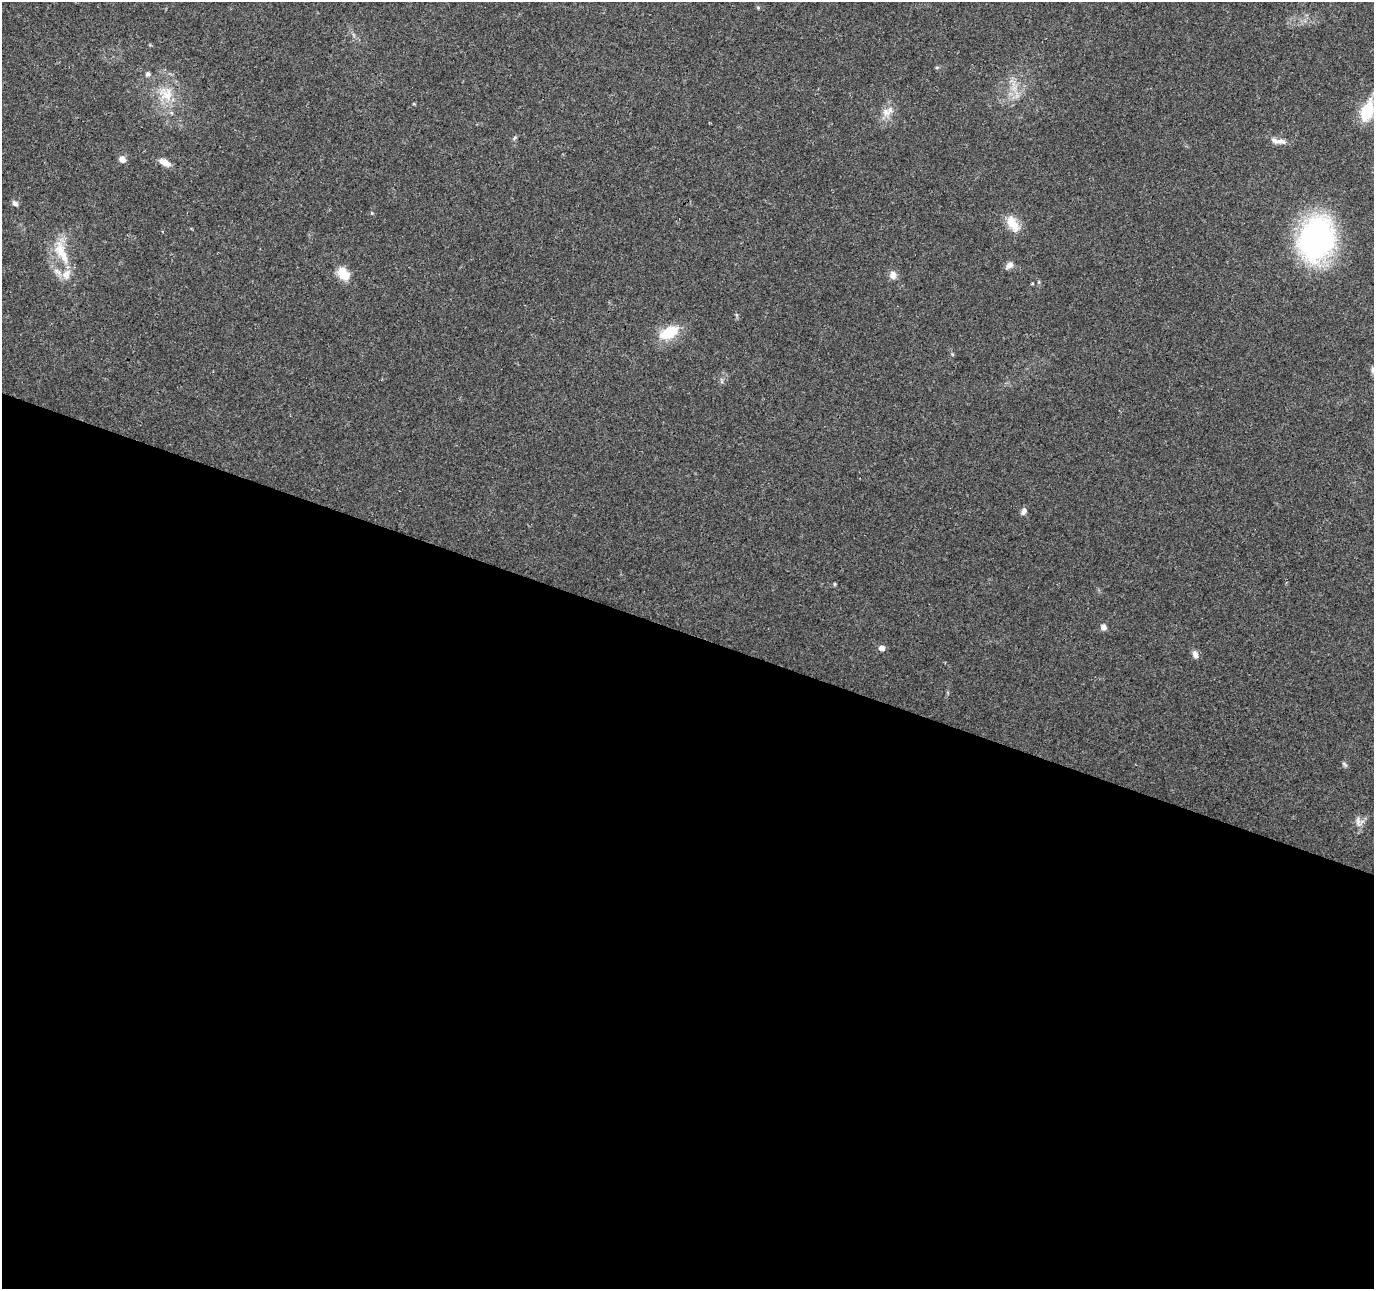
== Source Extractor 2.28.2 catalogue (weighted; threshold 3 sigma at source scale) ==
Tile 14 of 4 x 4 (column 2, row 4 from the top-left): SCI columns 1378-2749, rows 218-1504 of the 5505 x 5644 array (HDU 1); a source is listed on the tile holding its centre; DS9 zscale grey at full resolution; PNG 1376 x 1291 px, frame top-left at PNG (2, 2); no overlay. Shown black and unused: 51% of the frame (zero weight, under 3 of 4 exposures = <1% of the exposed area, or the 3 px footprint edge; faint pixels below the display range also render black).
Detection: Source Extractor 2.28.2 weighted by HDU 2 'WHT'; one run over the whole footprint, this tile lists its part. Background 0.0464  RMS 0.0039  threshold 0.0174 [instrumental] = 3 sigma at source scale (4.5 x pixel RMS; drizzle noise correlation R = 1.50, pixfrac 1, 0.0396/0.0396 arcsec/px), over >= 5 px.
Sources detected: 32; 1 too faint to see at this stretch — not listed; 3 inside a brighter listed object's ellipse — not listed separately; the other 28 listed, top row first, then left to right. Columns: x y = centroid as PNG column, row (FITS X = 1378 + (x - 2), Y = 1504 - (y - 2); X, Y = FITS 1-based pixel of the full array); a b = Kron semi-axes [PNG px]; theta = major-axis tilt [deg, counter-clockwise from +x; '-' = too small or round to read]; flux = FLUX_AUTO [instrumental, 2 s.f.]
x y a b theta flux
758 7 6 4 -1 0.46
937 67 6 4 19 0.45
148 74 6 6 - 0.97
167 95 20 17 83 9.2
414 104 4 3 - 0.39
1367 111 22 12 70 15
886 112 12 10 -48 3.1
514 138 7 4 34 0.63
1281 141 15 7 -7 2.3
122 159 7 6 - 2.8
165 162 14 7 -29 3.4
15 203 8 6 -39 1.2
372 213 4 4 - 0.39
1013 224 25 12 -58 6.4
1316 239 35 27 71 110
61 252 40 14 -66 11
1009 265 11 7 36 2.1
343 274 17 12 -48 5.8
893 275 10 9 - 2.4
669 333 26 14 24 11
1373 371 13 6 -63 1.6
1024 511 8 6 65 1.7
835 584 5 3 - 0.43
1103 627 7 7 - 1.8
882 648 5 4 - 3.2
1195 654 11 6 -72 1.9
1344 764 9 4 -44 0.7
1358 822 16 8 -77 2.3
Isophote crosses this tile's border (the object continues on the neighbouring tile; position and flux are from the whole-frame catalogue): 2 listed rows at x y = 1367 111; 1373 371